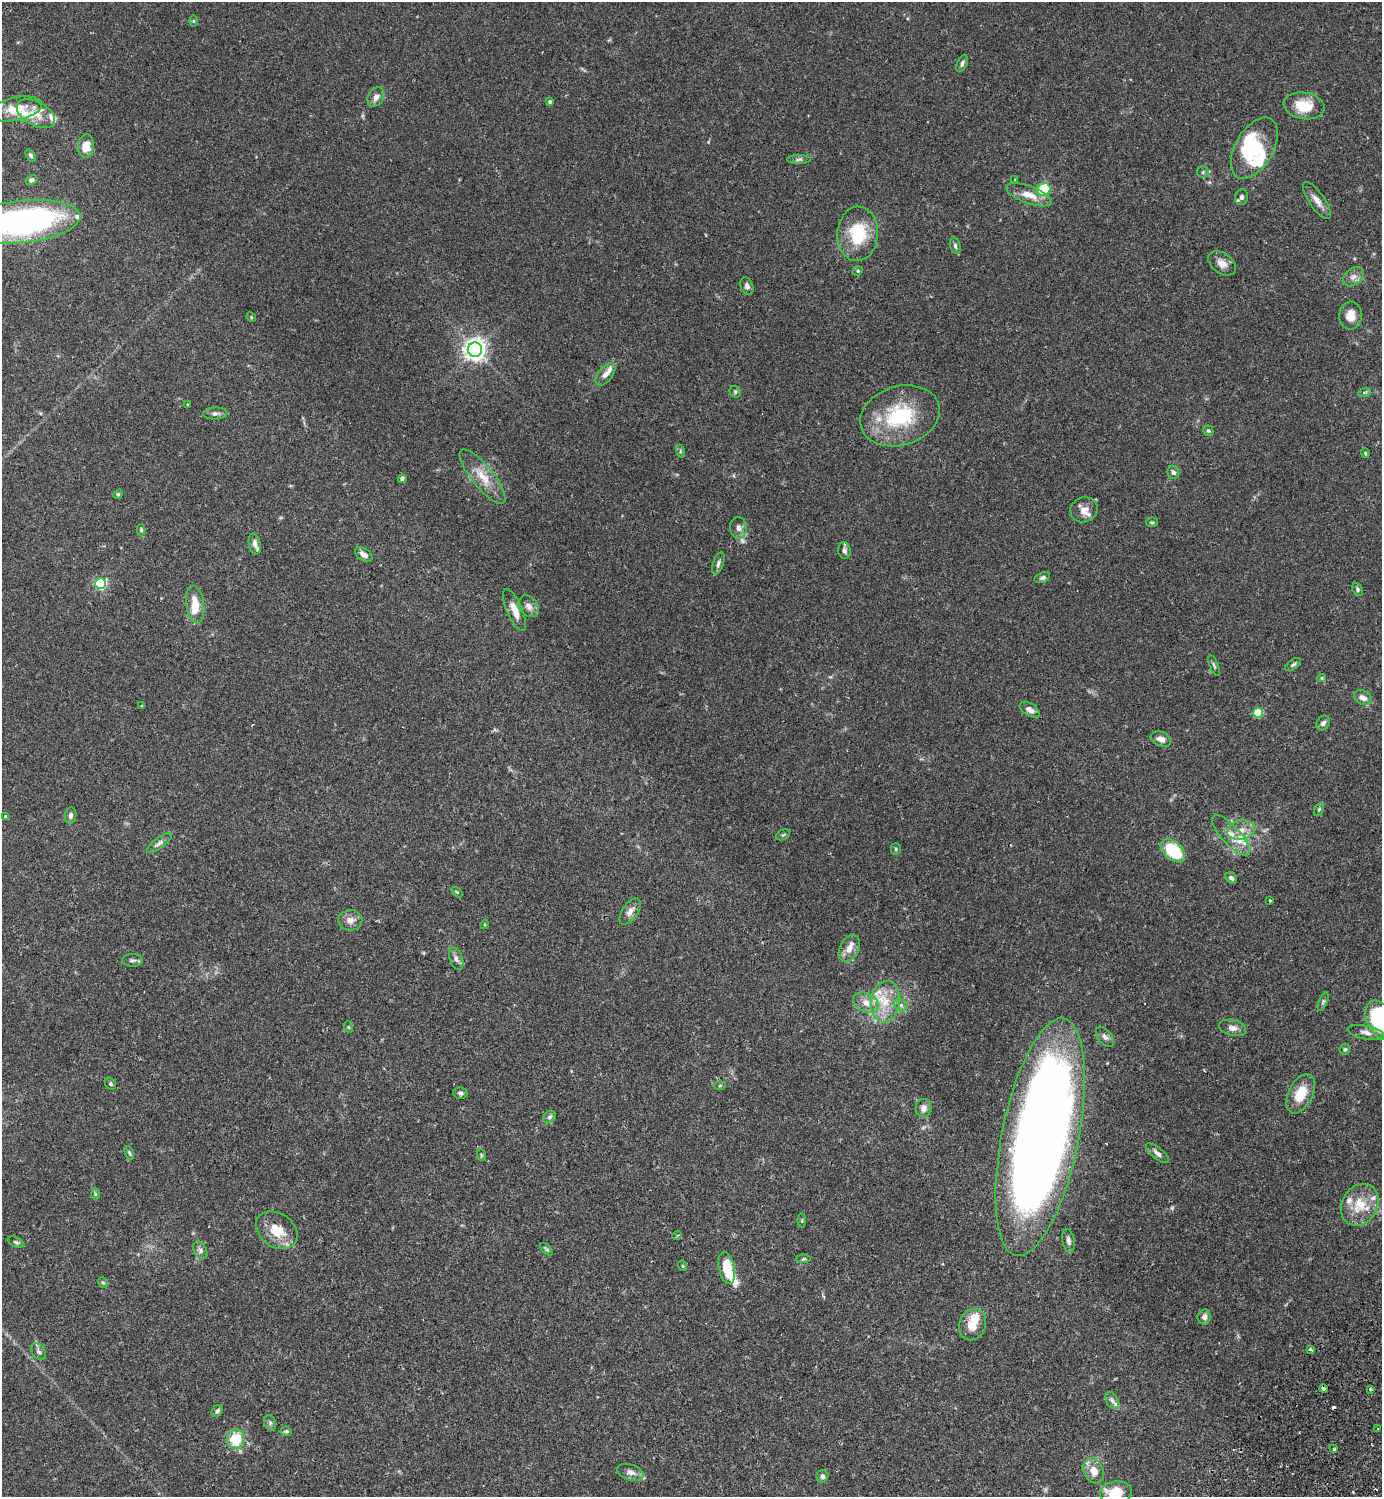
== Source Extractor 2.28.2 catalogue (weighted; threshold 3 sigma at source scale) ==
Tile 6 of 4 x 4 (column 2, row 2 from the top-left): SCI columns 1724-3103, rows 3034-4528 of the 6066 x 6070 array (HDU 1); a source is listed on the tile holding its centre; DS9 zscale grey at full resolution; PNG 1384 x 1499 px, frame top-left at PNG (2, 2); each listed source drawn as its Kron ellipse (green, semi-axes under 4 px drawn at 4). Shown black and unused: <1% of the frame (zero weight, under 2 of 3 exposures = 3% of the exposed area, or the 3 px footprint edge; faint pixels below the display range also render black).
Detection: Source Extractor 2.28.2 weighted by HDU 2 'WHT'; one run over the whole footprint, this tile lists its part. Background 0.0889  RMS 0.0056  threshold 0.0254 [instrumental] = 3 sigma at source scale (4.5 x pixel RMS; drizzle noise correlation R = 1.50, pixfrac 1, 0.05/0.05 arcsec/px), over >= 5 px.
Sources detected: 149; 2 inside a brighter object's white glare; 2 cosmic-ray / hot-pixel residue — neither listed nor drawn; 13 inside a brighter listed object's ellipse — not listed separately; the other 132 listed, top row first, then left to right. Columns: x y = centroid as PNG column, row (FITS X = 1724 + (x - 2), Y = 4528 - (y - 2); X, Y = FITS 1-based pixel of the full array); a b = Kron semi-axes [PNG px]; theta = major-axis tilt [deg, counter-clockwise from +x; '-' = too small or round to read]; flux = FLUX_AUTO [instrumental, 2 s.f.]
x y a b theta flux
194 21 5 4 - 0.54
962 63 9 5 65 1.6
376 97 10 7 60 2.9
550 102 3 3 - 1.4
1304 106 20 13 -9 13
16 109 26 11 12 12
36 114 21 12 -29 8
86 146 12 8 83 7.1
1254 148 34 19 60 26
31 155 7 4 -58 1
799 159 12 4 1 1.4
1203 172 6 5 - 1
31 180 6 5 - 1.4
1015 180 3 3 - 0.47
1044 190 7 6 - 18
1029 195 24 8 -19 7.5
1241 197 8 6 77 1.6
1317 200 22 8 -55 4.1
22 222 58 21 6 180
858 234 27 20 87 24
955 246 8 5 -73 1.2
1222 263 15 10 -35 4.2
858 271 5 4 - 0.73
1353 277 12 8 38 2.8
747 286 9 6 -70 2.1
1350 316 14 11 89 6.2
251 317 5 4 - 0.52
475 350 7 7 - 370
605 374 13 7 51 3.1
735 392 6 5 - 0.87
1365 392 6 4 17 0.81
187 405 3 3 - 0.69
215 413 12 6 2 1.9
900 416 41 29 17 40
1208 431 5 5 - 0.85
680 451 6 4 -73 0.72
1365 453 5 4 - 0.6
1173 472 6 5 - 1.4
483 477 34 11 -51 10
402 479 4 4 - 1.4
118 494 5 4 - 0.62
1084 510 14 12 22 4.9
1152 522 6 4 9 0.83
739 528 11 8 -86 2.6
141 530 5 4 - 0.63
255 544 10 5 -78 2.3
844 550 8 6 -84 1.6
364 554 10 5 -33 2.7
718 563 11 5 70 1.7
1042 578 8 5 22 1.4
101 583 5 5 - 57
1357 589 7 5 -63 1.2
195 605 19 9 -81 9.1
529 606 12 9 -51 3.2
514 610 22 8 -67 6.1
1214 665 11 3 -67 0.89
1293 665 9 4 36 1.3
1321 678 4 4 - 0.67
1363 698 9 7 -31 3
141 706 4 2 - 0.48
1030 710 11 6 -33 2.9
1258 713 5 5 - 22
1323 723 8 6 55 1.7
1161 739 10 7 -23 3.2
1319 809 7 4 63 0.91
71 815 8 6 81 2
6 817 4 4 - 0.98
1241 830 14 9 12 5.8
783 835 7 5 28 0.78
1231 835 26 9 -47 9
159 843 15 5 36 2.3
896 849 5 5 - 0.77
1173 851 14 9 -42 24
1231 878 6 5 - 1.3
457 892 6 3 -37 0.57
1270 900 3 3 - 0.79
630 911 15 8 55 3.3
350 920 12 10 -1 3.6
484 925 4 2 - 0.54
849 948 14 9 61 5.3
456 959 12 6 -71 2.4
132 960 10 6 2 1.8
1323 1001 10 4 67 1.1
885 1002 21 14 83 13
866 1003 13 9 -25 5.8
901 1005 7 6 - 1.7
1381 1020 21 13 -62 61
349 1027 6 3 -70 0.51
1233 1028 14 8 -13 3.1
1366 1032 18 6 -11 3.1
1105 1037 12 6 -50 2.1
1345 1049 6 5 - 0.93
110 1084 6 5 - 0.85
720 1086 5 3 - 0.52
460 1093 7 5 -14 1.3
1301 1094 21 12 64 12
923 1108 9 8 - 3.2
550 1117 7 5 46 1.3
1040 1137 121 38 79 780
129 1153 7 4 -70 0.8
1157 1153 14 5 -40 2.4
481 1155 6 3 -72 0.58
95 1194 6 4 -89 0.81
1360 1205 22 17 62 14
802 1221 7 4 90 0.81
277 1230 22 17 -35 12
677 1235 5 3 - 0.62
1068 1241 12 6 -80 1.9
16 1242 9 5 -25 1
546 1249 8 4 -44 0.93
200 1250 9 6 -62 1.8
803 1259 7 4 1 0.72
683 1266 5 3 - 0.52
727 1268 16 8 -79 16
103 1283 6 4 -49 0.77
1204 1317 7 6 - 2.1
973 1324 16 13 69 8.5
1310 1349 3 3 - 1
38 1351 9 6 -53 1.5
1323 1389 4 3 - 11
1371 1390 3 3 - 0.76
1112 1400 9 6 -63 1.8
217 1411 7 5 52 1.4
270 1423 8 6 -70 1.1
1378 1429 3 3 - 1.4
286 1431 6 4 -6 1.1
236 1439 10 9 - 15
1334 1449 4 3 - 1.9
1094 1471 13 9 -63 6.5
630 1472 13 8 -17 3.1
822 1476 6 6 - 1.5
1116 1493 16 11 7 15
Overlapping masked pixels (flux is a lower limit): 1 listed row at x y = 1323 1389
Isophote crosses this tile's border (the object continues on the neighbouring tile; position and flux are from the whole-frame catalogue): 4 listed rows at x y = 22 222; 6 817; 1381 1020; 1116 1493